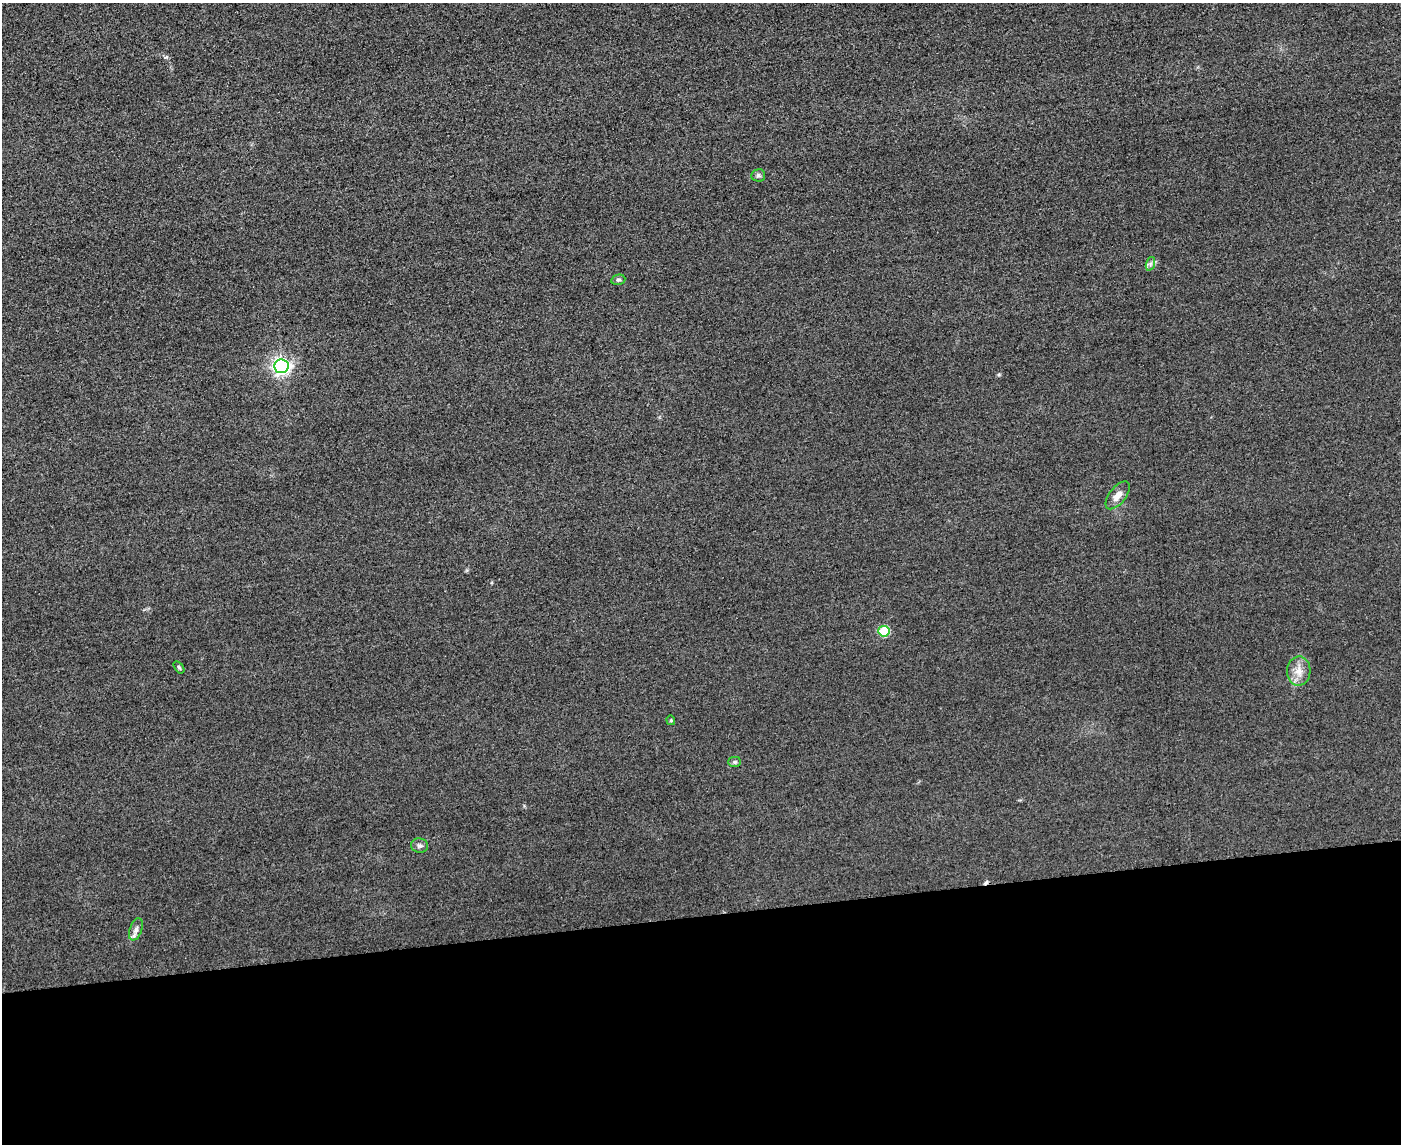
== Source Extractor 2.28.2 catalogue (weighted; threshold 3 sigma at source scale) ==
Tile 11 of 3 x 4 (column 2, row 4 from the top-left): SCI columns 1652-3050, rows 24-1165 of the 4592 x 4615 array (HDU 1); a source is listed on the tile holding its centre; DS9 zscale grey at full resolution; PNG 1403 x 1146 px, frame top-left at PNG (2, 3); each listed source drawn as its Kron ellipse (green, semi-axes under 4 px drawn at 4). Shown black and unused: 20% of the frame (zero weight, under 3 of 4 exposures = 3% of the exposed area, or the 3 px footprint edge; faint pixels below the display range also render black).
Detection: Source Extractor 2.28.2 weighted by HDU 2 'WHT'; one run over the whole footprint, this tile lists its part. Background 0.0674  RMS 0.017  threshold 0.0782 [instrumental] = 3 sigma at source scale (4.5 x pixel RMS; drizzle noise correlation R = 1.50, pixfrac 1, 0.05/0.05 arcsec/px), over >= 5 px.
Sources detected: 13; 1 cosmic-ray / hot-pixel residue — neither listed nor drawn; the other 12 listed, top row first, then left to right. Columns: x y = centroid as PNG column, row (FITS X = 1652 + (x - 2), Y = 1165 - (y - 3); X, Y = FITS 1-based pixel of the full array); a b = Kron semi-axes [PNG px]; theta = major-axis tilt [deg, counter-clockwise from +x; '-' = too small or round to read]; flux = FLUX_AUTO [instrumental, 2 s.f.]
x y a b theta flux
758 175 7 6 - 4
1150 264 7 4 71 3.9
618 280 7 5 12 3.2
281 366 7 7 - 630
1118 495 16 8 51 14
884 631 5 5 - 91
179 667 7 4 -54 2.4
1299 671 14 11 88 18
671 720 5 4 - 2.4
735 762 6 5 - 2.9
419 846 8 7 - 5.2
136 929 11 6 70 7.2